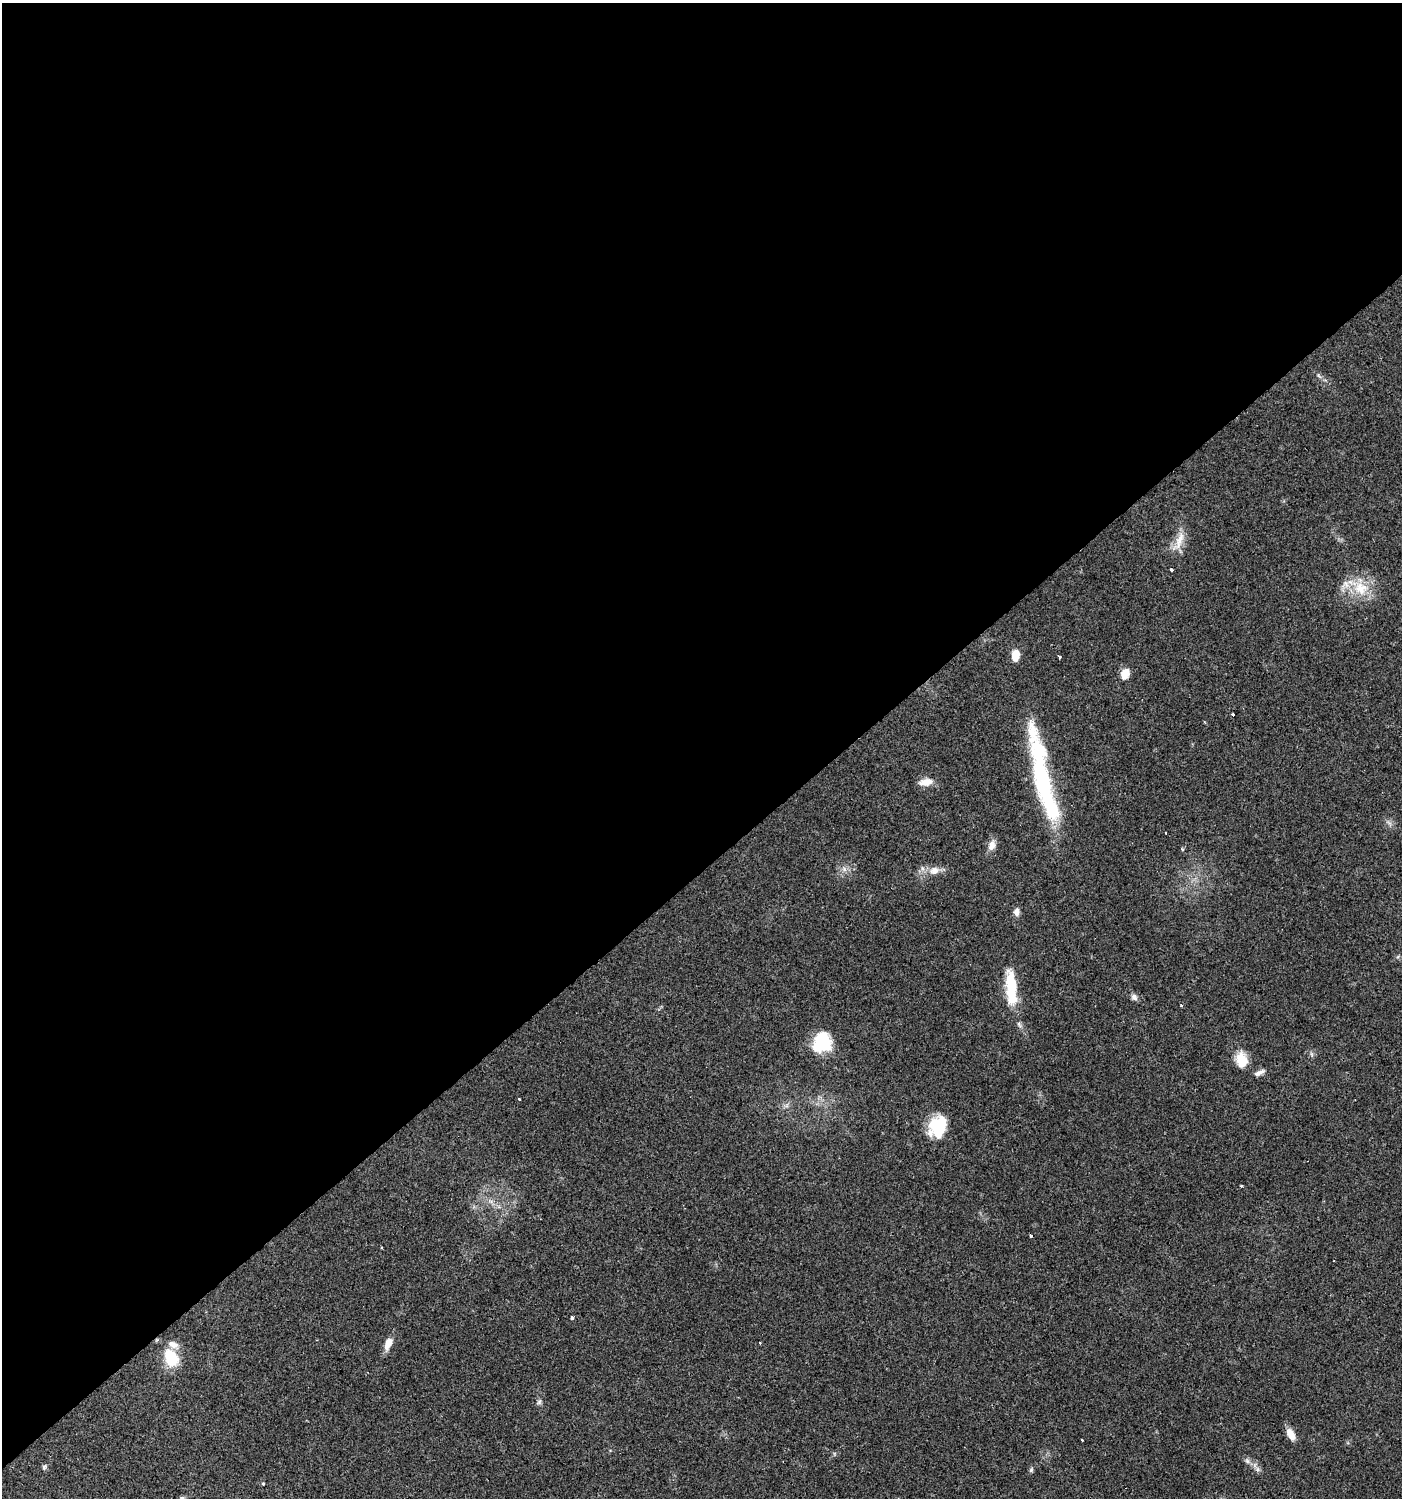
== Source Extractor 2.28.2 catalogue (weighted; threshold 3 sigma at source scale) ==
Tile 2 of 4 x 4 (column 2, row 1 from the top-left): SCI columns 1597-2996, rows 4487-5982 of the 5931 x 5985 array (HDU 1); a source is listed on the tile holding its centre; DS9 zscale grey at full resolution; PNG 1404 x 1500 px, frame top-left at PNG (2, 3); no overlay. Shown black and unused: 58% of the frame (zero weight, under 2 of 3 exposures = <1% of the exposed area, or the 3 px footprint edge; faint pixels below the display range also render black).
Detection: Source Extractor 2.28.2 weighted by HDU 2 'WHT'; one run over the whole footprint, this tile lists its part. Background 0.0612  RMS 0.0057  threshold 0.0255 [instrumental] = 3 sigma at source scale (4.5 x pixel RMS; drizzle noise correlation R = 1.50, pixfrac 1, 0.0396/0.0396 arcsec/px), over >= 5 px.
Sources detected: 41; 2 inside a brighter object's white glare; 3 cosmic-ray / hot-pixel residue — not listed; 2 inside a brighter listed object's ellipse — not listed separately; the other 34 listed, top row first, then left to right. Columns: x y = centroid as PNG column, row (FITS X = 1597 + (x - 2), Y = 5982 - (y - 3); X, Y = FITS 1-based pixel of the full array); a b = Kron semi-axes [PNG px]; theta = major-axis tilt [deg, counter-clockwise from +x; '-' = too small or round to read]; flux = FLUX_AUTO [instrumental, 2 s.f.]
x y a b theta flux
1179 541 31 9 67 8
1171 570 3 3 - 4.7
1361 588 21 20 - 16
1015 655 11 7 82 7.8
1059 658 3 3 - 3
1125 674 11 8 64 6.3
1233 714 3 3 - 1.7
926 782 17 8 7 5.6
1042 782 81 21 -78 63
992 846 14 8 73 4.1
1182 849 3 3 - 1.2
934 870 14 10 8 4.9
1016 912 10 7 84 2.5
1011 987 40 11 -85 26
1134 997 8 7 - 2.1
1181 1005 3 3 - 1.4
822 1042 21 18 72 24
1242 1060 19 13 -81 9.4
1259 1072 15 5 26 2.4
519 1099 3 3 - 1.3
938 1127 24 18 71 21
382 1248 3 3 - 0.91
572 1318 3 3 - 4.1
388 1343 17 8 67 5.3
760 1343 3 3 - 0.81
171 1357 20 13 -64 19
539 1402 8 6 62 1.3
1290 1434 14 7 -61 6.1
1082 1440 3 3 - 1.4
1247 1461 7 6 - 1.6
44 1467 7 5 45 1.1
1031 1470 7 5 70 0.95
263 1484 3 3 - 1.2
182 1498 7 4 1 0.93